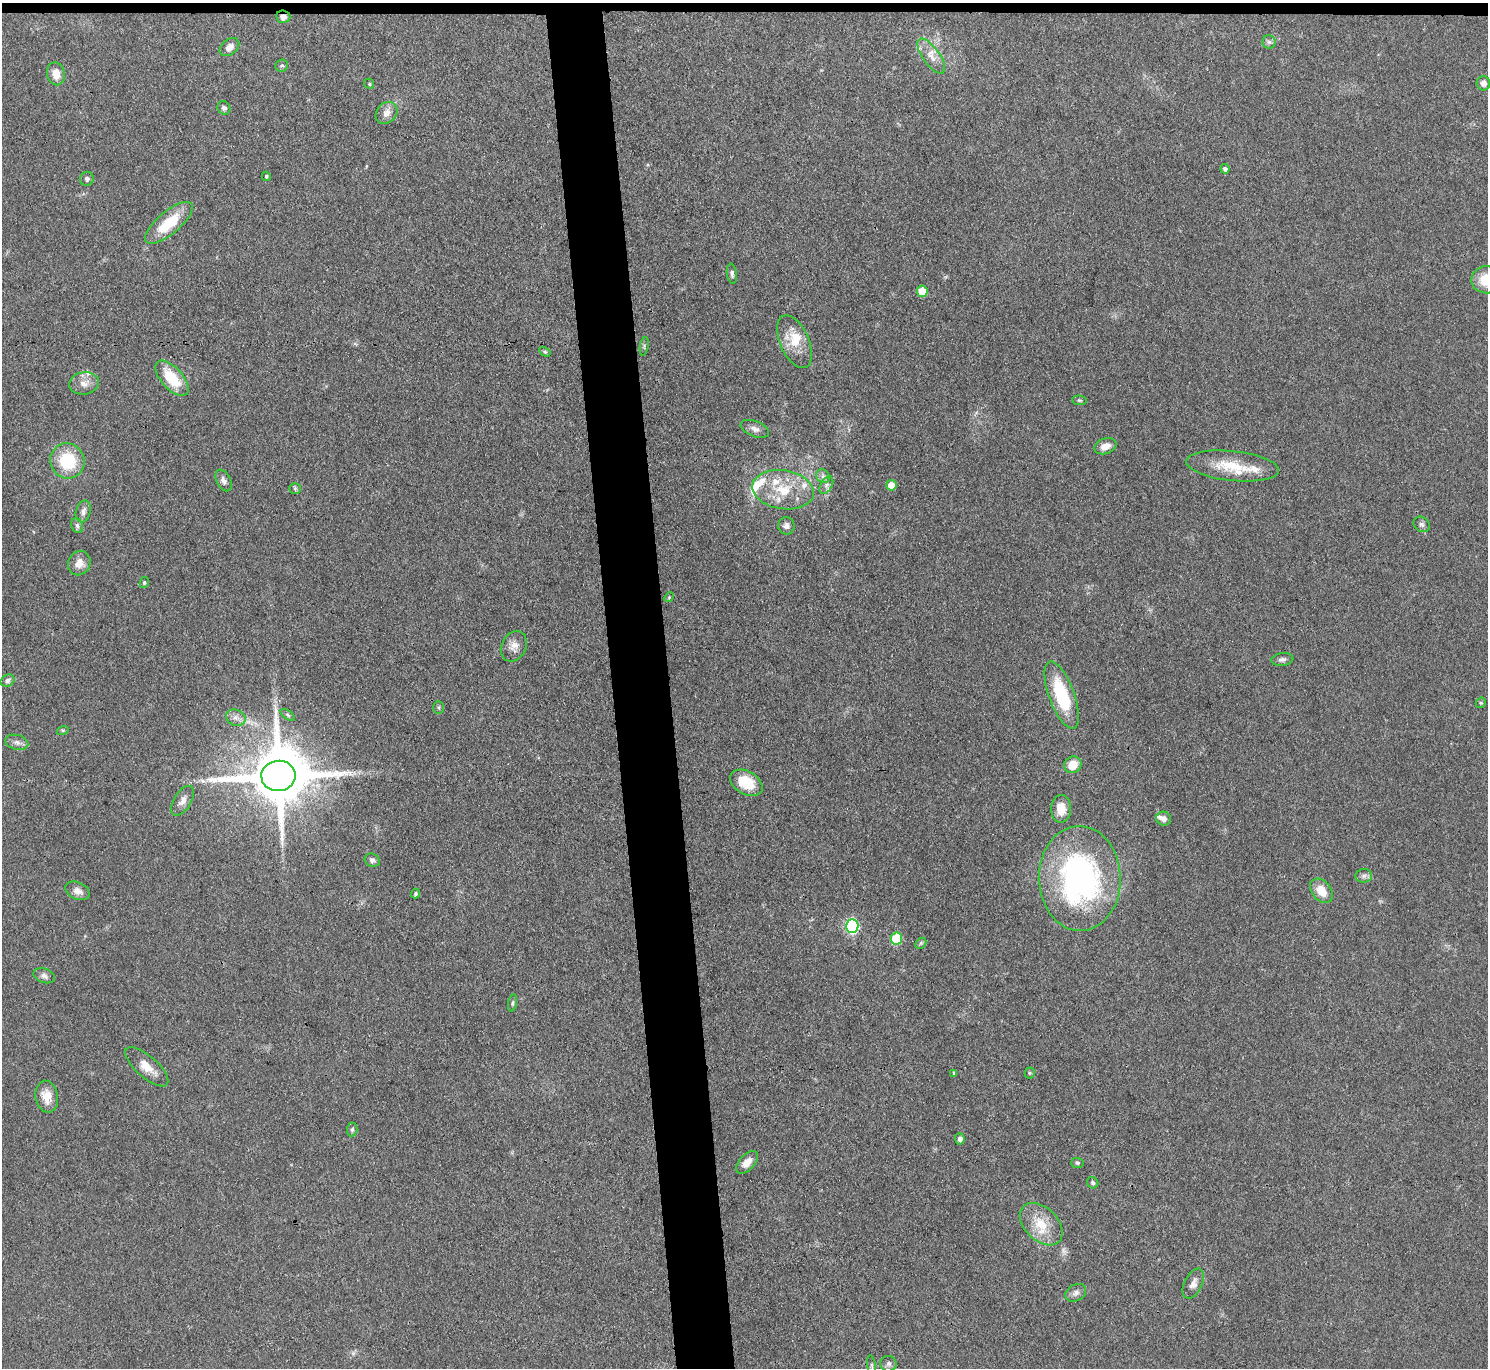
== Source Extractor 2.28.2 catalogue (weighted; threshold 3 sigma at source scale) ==
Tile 2 of 3 x 3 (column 2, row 1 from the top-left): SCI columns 1487-2972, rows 2857-4222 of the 4458 x 4433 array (HDU 1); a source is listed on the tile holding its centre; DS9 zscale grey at full resolution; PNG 1490 x 1370 px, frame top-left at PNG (2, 3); each listed source drawn as its Kron ellipse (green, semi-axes under 4 px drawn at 4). Shown black and unused: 5% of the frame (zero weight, under 3 of 4 exposures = <1% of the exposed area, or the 3 px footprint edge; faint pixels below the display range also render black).
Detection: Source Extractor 2.28.2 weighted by HDU 2 'WHT'; one run over the whole footprint, this tile lists its part. Background 0.0958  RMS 0.0066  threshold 0.0298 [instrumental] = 3 sigma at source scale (4.5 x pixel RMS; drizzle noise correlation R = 1.50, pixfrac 1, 0.05/0.05 arcsec/px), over >= 5 px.
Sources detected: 89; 8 inside a brighter listed object's ellipse — not listed separately; the other 81 listed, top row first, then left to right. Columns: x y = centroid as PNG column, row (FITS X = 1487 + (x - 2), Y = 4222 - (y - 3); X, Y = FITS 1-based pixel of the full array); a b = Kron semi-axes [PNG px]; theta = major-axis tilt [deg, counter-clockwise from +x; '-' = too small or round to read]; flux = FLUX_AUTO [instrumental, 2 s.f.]
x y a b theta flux
283 17 7 6 - 3.2
1269 42 7 6 - 1.7
229 47 11 7 39 3.7
931 56 20 8 -54 7.2
282 65 6 6 - 1.3
56 74 11 9 -78 7.8
1483 83 7 6 - 3.3
369 84 5 4 - 0.89
224 108 7 6 - 2.1
386 113 12 9 47 4.7
1225 169 4 4 - 2.1
266 176 5 4 - 1.2
87 179 7 6 - 1.6
169 223 29 11 40 25
732 274 10 5 -82 1.9
1486 280 15 13 4 16
922 291 5 5 - 17
794 342 28 14 -66 14
644 346 9 3 80 0.9
545 352 6 4 -30 0.91
172 378 22 10 -48 23
84 383 15 11 9 6.1
1079 400 7 4 -6 1
755 429 15 7 -21 3.5
1105 446 11 7 18 6
67 461 18 17 - 32
1233 466 47 15 -6 24
823 476 7 6 - 1.9
223 480 11 7 -64 3
826 485 9 5 59 2.1
891 485 5 5 - 13
295 488 5 5 - 1.1
783 490 31 19 -9 25
83 511 11 7 73 3.1
1422 524 9 7 -36 2.1
77 526 7 5 -69 1.7
786 526 8 8 - 2.9
79 563 12 11 - 6.3
144 583 5 4 - 1.1
669 597 5 4 - 0.68
514 646 16 12 62 5.9
1282 659 11 6 7 2.3
8 681 7 5 31 2
1062 695 35 12 -70 41
1481 703 5 5 - 0.92
438 707 6 5 - 1.2
288 715 8 4 -36 1.2
236 718 10 8 -24 3.7
63 730 6 4 18 0.96
17 742 11 7 -14 2.8
1073 765 9 8 - 10
278 776 17 15 6 5600
746 783 17 11 -31 18
183 801 16 8 59 4.2
1061 809 14 10 88 9.5
1164 819 7 7 - 3.7
372 860 8 6 -24 2.1
1364 876 8 7 - 2
1080 878 52 41 -89 170
78 891 13 8 -23 4.3
1321 891 13 9 -50 9.9
415 894 5 4 - 1.5
852 926 7 6 - 100
896 939 6 5 - 36
921 943 6 4 45 1
44 976 11 7 -19 2.5
512 1003 9 3 79 1.1
147 1067 27 10 -41 9.9
954 1073 3 3 - 1.9
1030 1073 5 5 - 1
47 1096 16 11 -80 9.4
352 1129 7 5 85 1.4
960 1139 5 5 - 3.2
747 1162 14 7 47 6.2
1077 1163 6 5 - 1
1093 1183 6 5 - 1.3
1041 1224 25 16 -44 17
1193 1284 16 9 63 4.4
1076 1293 11 8 29 2.9
888 1364 8 8 - 2
872 1366 10 3 -81 1.3
Overlapping masked pixels (flux is a lower limit): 3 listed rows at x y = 283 17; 278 776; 1041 1224
Isophote crosses this tile's border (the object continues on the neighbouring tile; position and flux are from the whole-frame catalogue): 1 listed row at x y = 1486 280